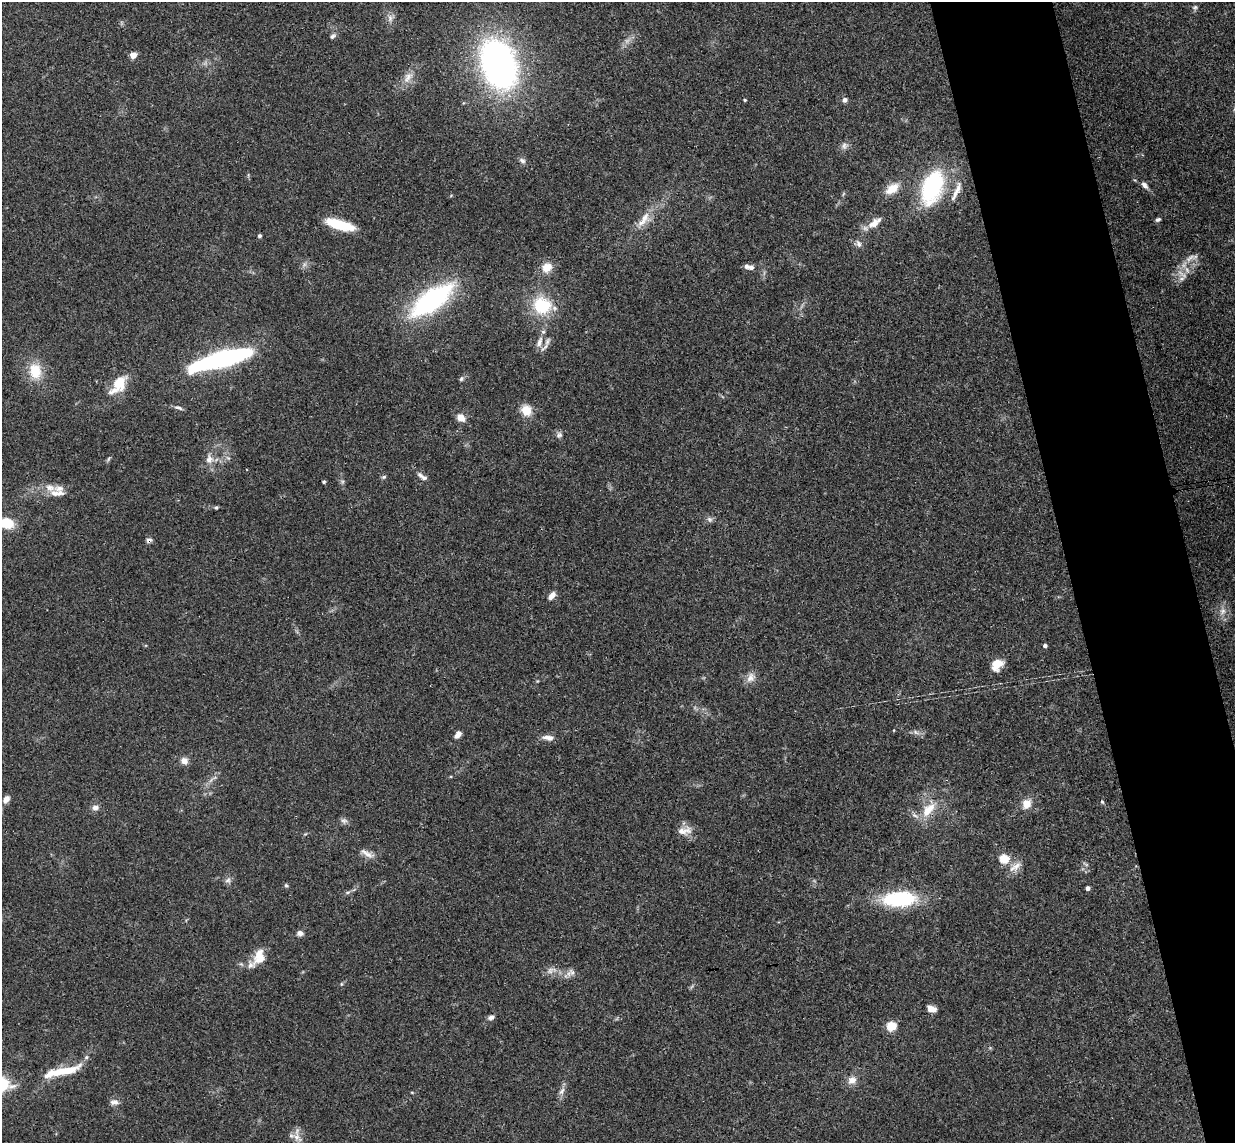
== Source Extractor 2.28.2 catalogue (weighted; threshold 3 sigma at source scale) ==
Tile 6 of 4 x 4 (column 2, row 2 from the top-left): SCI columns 1290-2522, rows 2437-3577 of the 5046 x 4985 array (HDU 1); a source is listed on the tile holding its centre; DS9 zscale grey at full resolution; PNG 1237 x 1145 px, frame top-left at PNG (2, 2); no overlay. Shown black and unused: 9% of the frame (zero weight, under 3 of 4 exposures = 6% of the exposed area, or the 3 px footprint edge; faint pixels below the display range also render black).
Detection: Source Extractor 2.28.2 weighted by HDU 2 'WHT'; one run over the whole footprint, this tile lists its part. Background 0.158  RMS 0.0071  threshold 0.0321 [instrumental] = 3 sigma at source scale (4.5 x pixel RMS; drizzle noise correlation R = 1.50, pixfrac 1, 0.05/0.05 arcsec/px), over >= 5 px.
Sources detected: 95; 1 too faint to see at this stretch — not listed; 10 inside a brighter listed object's ellipse — not listed separately; the other 84 listed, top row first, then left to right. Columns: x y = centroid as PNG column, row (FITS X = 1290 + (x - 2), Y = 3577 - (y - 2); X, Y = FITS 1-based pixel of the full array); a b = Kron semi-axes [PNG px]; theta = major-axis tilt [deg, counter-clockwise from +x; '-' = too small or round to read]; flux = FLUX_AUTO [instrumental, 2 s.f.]
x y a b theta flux
1195 7 8 6 23 1.6
390 18 11 7 -90 3.4
333 36 8 5 42 1.8
133 55 4 4 - 12
498 64 41 27 -71 280
408 77 17 9 55 6.8
745 100 4 3 - 0.85
845 100 6 6 - 2.4
844 146 10 9 - 3
522 161 9 7 -32 2.3
1145 185 10 6 -45 2.8
932 186 26 15 71 98
892 189 17 10 34 10
956 191 30 6 65 6.7
644 219 28 10 53 11
1158 219 7 4 20 1.5
875 223 20 9 37 8
339 224 29 9 -16 25
260 236 4 4 - 1.4
859 244 9 7 -58 2.5
1190 258 17 6 35 4.7
547 267 10 9 - 10
751 267 7 6 - 2.3
1182 274 17 6 -38 4
432 300 38 15 36 130
542 305 26 23 -10 32
547 341 13 6 65 3.4
539 342 17 7 69 5.2
221 359 42 9 15 230
35 371 22 17 -76 17
461 379 7 5 73 1.3
119 383 18 14 63 16
178 408 11 5 -17 2.1
526 410 13 12 - 9.9
461 418 10 8 -40 5.9
559 435 9 7 41 2.4
108 459 6 4 70 1.1
209 459 13 10 89 5.7
421 475 11 7 -38 2.6
384 477 6 5 - 1.2
324 482 4 4 - 1.1
50 488 18 10 -20 7.5
216 507 4 4 - 1.1
710 519 8 6 -44 2
7 523 14 10 -14 18
149 540 7 6 - 2.2
552 596 9 6 53 4.7
1223 611 9 8 - 4.3
1045 646 4 4 - 1.9
997 664 9 7 51 16
751 677 14 10 54 5.4
916 732 7 4 -46 1.8
458 735 9 5 48 4.1
546 737 10 7 13 3.2
184 761 8 8 - 4.7
6 799 10 7 56 3.8
1102 802 5 4 - 0.87
1026 804 10 9 - 8.4
95 808 9 7 3 3.2
927 811 21 13 69 13
684 831 21 10 6 7
367 854 22 7 -29 5
1004 859 5 5 - 38
1015 867 21 8 37 6
228 880 9 6 17 2.3
286 885 6 5 - 1.1
1088 888 4 4 - 2.6
348 892 6 4 18 1.2
899 899 34 14 3 61
300 933 9 7 -13 2.7
259 957 21 13 69 11
551 970 16 8 17 4.5
572 972 11 8 -34 3.2
341 984 5 4 - 0.85
932 1009 10 6 -16 5.5
491 1017 8 6 30 2.5
891 1026 5 5 - 40
86 1057 6 5 - 1.4
65 1071 40 9 13 20
852 1080 12 10 31 5.6
562 1091 11 6 54 2.9
412 1092 5 3 - 0.61
114 1102 11 8 3 3.5
297 1137 10 10 - 5.3
Overlapping masked pixels (flux is a lower limit): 1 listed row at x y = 149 540
Isophote crosses this tile's border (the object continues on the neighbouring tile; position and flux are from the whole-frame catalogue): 1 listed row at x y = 7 523